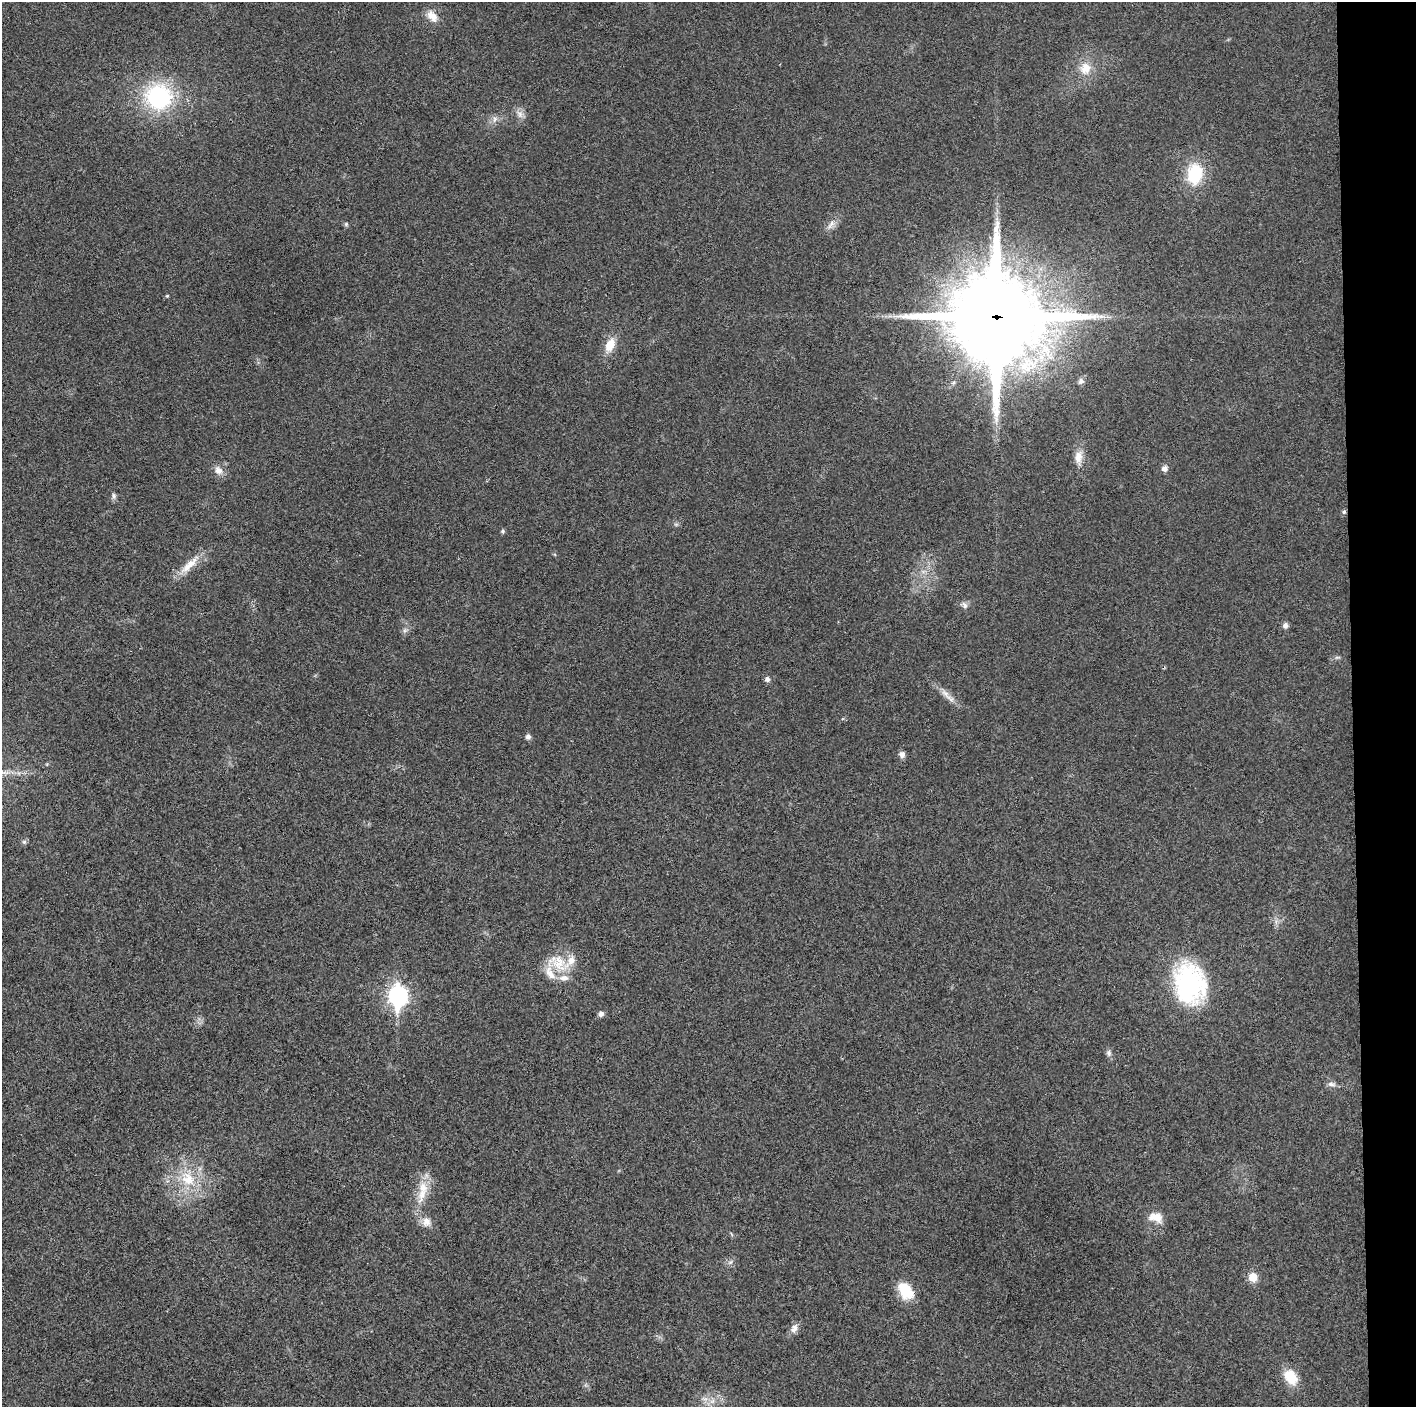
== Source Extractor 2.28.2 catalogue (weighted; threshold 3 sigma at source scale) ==
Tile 6 of 3 x 3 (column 3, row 2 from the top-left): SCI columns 2832-4245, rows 1406-2810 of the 4246 x 4219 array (HDU 1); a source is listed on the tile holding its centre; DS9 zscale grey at full resolution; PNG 1418 x 1409 px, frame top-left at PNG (2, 2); no overlay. Shown black and unused: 4% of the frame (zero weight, under 3 of 4 exposures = <1% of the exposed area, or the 3 px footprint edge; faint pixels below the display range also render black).
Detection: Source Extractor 2.28.2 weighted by HDU 2 'WHT'; one run over the whole footprint, this tile lists its part. Background 0.0233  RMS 0.0054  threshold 0.0241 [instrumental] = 3 sigma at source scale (4.5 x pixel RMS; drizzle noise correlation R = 1.50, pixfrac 1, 0.05/0.05 arcsec/px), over >= 5 px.
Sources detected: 46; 3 inside a brighter listed object's ellipse — not listed separately; the other 43 listed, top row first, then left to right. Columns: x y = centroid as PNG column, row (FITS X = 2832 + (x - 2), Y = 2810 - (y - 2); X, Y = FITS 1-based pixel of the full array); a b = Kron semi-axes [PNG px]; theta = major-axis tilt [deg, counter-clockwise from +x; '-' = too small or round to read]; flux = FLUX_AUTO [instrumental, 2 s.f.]
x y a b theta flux
432 16 17 10 -51 5.6
1085 68 17 14 65 8.4
159 97 24 23 - 59
520 114 10 7 -51 2.7
495 119 9 6 74 2
1195 174 20 14 81 25
346 224 6 5 - 0.8
831 224 15 6 56 3.1
167 296 4 4 - 0.57
1101 316 7 4 0 1.6
996 317 31 29 -79 7900
610 345 15 10 65 8.5
1081 381 8 7 - 1.6
1078 457 16 10 87 5.2
1164 468 6 6 - 2.5
218 470 13 10 -51 3.8
114 496 9 5 -88 1.4
1344 512 5 5 - 0.84
503 531 6 5 - 0.85
189 565 31 9 43 8.9
965 605 11 6 -64 1.7
1285 625 8 7 - 1.9
405 630 7 4 19 1.1
767 679 8 6 -74 1.5
946 694 22 7 -47 4.5
528 737 6 6 - 1.7
902 754 7 7 - 2.2
24 842 6 6 - 1
557 963 31 21 -27 17
1190 983 39 29 -79 81
398 996 10 8 -88 180
601 1014 7 7 - 1.7
1109 1053 9 7 -80 1.7
1331 1084 12 6 -9 1.9
188 1179 22 17 -64 16
422 1195 26 10 71 10
1155 1217 19 11 -12 6.3
426 1222 12 12 - 4.3
1253 1277 10 9 - 6
906 1291 22 14 -52 13
794 1329 13 8 64 3
1290 1377 20 14 -54 11
712 1401 8 5 34 1.9
Overlapping masked pixels (flux is a lower limit): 1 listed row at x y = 996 317